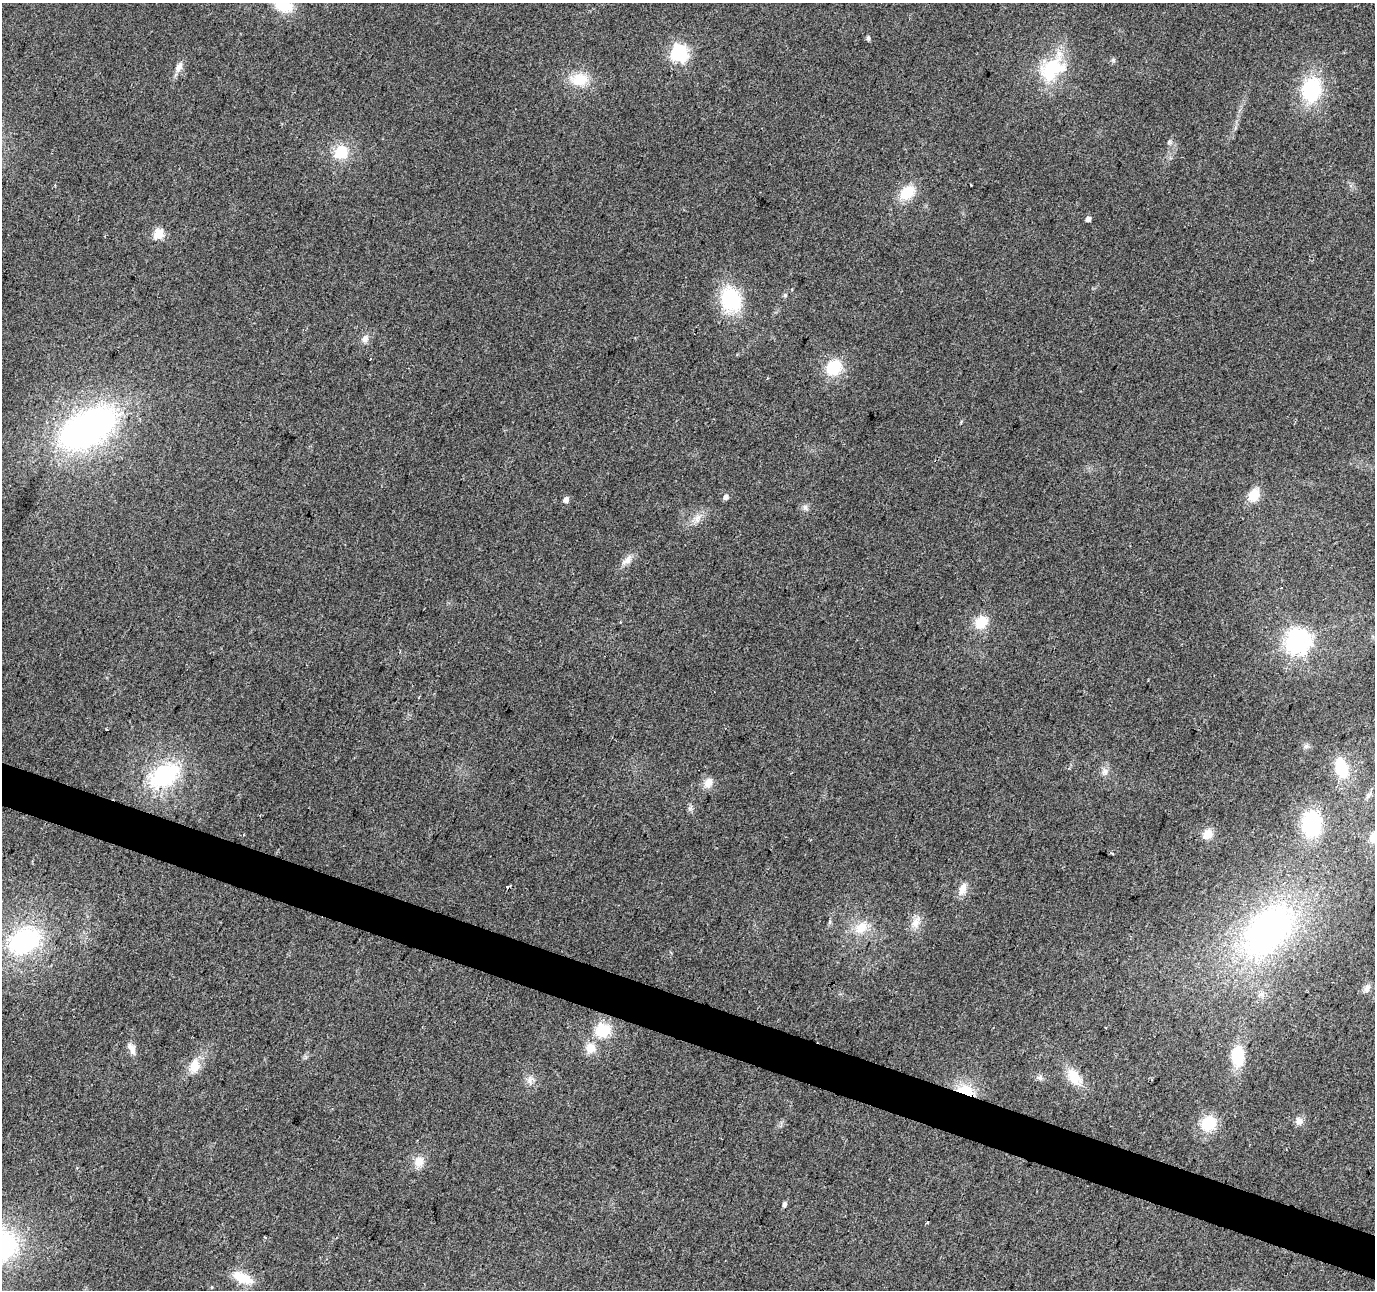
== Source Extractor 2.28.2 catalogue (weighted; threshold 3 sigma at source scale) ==
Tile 6 of 4 x 4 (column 2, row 2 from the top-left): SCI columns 1374-2746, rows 2790-4077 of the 5500 x 5642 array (HDU 1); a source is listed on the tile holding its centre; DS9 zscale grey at full resolution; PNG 1377 x 1292 px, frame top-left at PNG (2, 3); no overlay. Shown black and unused: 3% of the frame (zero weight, under 2 of 3 exposures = <1% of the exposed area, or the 3 px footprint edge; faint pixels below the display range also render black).
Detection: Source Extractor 2.28.2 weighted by HDU 2 'WHT'; one run over the whole footprint, this tile lists its part. Background 0.0384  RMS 0.0065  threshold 0.0294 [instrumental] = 3 sigma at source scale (4.5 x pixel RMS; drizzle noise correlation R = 1.50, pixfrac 1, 0.0396/0.0396 arcsec/px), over >= 5 px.
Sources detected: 66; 2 inside a brighter object's white glare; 1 cosmic-ray / hot-pixel residue — not listed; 1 inside a brighter listed object's ellipse — not listed separately; the other 62 listed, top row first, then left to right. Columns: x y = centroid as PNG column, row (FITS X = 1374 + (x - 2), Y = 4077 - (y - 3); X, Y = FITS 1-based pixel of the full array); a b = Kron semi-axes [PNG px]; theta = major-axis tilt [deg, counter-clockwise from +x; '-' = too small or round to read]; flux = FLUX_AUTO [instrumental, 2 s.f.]
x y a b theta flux
284 6 23 15 -14 19
868 38 5 5 - 1.6
679 53 7 7 - 190
179 67 16 8 66 4.3
1051 69 40 21 60 39
579 79 24 17 6 16
1311 90 22 17 80 50
1169 142 6 5 - 1.2
341 152 15 13 37 18
971 185 3 3 - 0.79
907 193 22 15 43 15
1088 219 4 4 - 3.9
159 234 5 5 - 35
785 295 5 5 - 1.1
731 299 23 18 -71 49
365 339 11 9 56 3.7
834 368 16 14 48 24
97 423 38 35 42 140
1254 495 15 11 59 12
726 497 5 5 - 3.1
566 499 5 4 - 4.3
805 508 9 5 -63 2
697 518 14 7 63 4.5
627 560 17 9 45 5.1
981 622 15 13 48 14
1298 640 8 7 - 490
106 729 3 3 - 1.2
1306 746 7 6 - 1.6
1341 768 18 12 -74 25
1105 772 9 8 - 3.2
164 775 35 21 34 59
708 783 14 11 71 5.9
1368 795 11 6 51 2.4
690 808 7 4 72 1.4
1311 824 24 18 -87 46
1207 834 13 10 38 7
1374 837 16 10 58 11
1112 853 4 2 - 0.71
507 886 3 3 - 6.3
962 889 17 9 73 5.8
915 923 15 10 69 6.4
861 928 20 13 45 12
1268 931 81 49 48 200
24 941 32 23 30 83
1367 988 12 8 66 3.2
603 1030 20 18 14 19
590 1048 13 12 - 8.3
131 1049 18 7 -60 4.2
1238 1056 21 13 -86 23
195 1065 20 13 80 11
1040 1077 8 7 - 2.1
1074 1077 22 13 -54 14
529 1080 11 7 -90 3.2
965 1090 21 12 -16 18
1299 1121 11 9 -73 3.6
1208 1123 16 14 48 21
419 1162 13 11 69 7.4
784 1204 6 5 - 2
928 1222 3 3 - 0.67
265 1237 4 2 - 0.91
243 1278 26 11 -24 15
212 1287 5 3 - 0.57
Overlapping masked pixels (flux is a lower limit): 1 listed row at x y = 965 1090
Isophote crosses this tile's border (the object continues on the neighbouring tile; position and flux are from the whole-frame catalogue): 2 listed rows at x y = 284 6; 1374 837
Unlisted compact peaks at least as high as the median listed source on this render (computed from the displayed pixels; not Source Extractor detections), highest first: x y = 1113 60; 830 922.